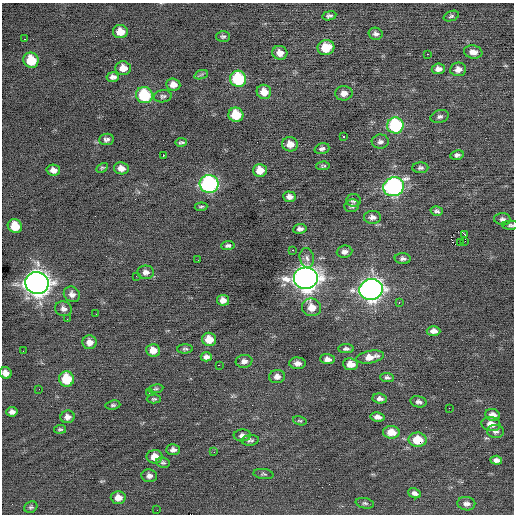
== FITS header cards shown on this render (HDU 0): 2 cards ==
NAXIS1  =                  512 / Axis length
NAXIS2  =                  512 / Axis length

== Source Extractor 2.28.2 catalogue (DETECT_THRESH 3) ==
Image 512 x 512 px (HDU 0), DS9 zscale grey, 1 PNG px = 1 image px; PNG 516 x 516 px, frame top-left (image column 1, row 512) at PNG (2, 3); each listed source drawn as its Kron ellipse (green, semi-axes under 4 px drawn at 4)
Background -0.0805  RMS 0.78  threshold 2.33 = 3 sigma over >= 5 px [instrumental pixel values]
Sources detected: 125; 2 with non-positive FLUX_AUTO (blend fragments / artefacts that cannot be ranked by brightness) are neither listed nor drawn; the other 123 listed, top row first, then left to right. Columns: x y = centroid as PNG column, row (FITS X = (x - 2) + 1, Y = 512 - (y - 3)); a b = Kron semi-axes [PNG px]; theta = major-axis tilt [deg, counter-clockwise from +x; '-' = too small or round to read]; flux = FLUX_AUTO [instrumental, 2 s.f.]
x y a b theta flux
329 16 7 4 10 130
451 16 8 5 21 100
120 32 7 6 - 610
376 34 7 6 - 160
223 36 7 5 0 110
24 39 3 2 - 110
326 48 8 7 - 1000
473 52 9 6 -9 320
280 53 7 7 - 380
427 54 3 2 - 140
31 60 8 7 - 1400
123 68 8 7 - 500
438 69 6 5 - 260
458 69 8 7 - 300
201 75 7 4 20 91
113 77 6 5 - 210
238 79 8 8 - 3200
173 84 7 6 - 340
264 92 7 7 - 540
344 93 8 7 - 310
144 95 8 8 - 2800
163 96 9 6 9 130
236 115 7 7 - 1400
440 116 9 6 16 160
395 125 8 8 - 4400
344 136 3 3 - 94
106 139 7 5 6 160
380 141 8 7 - 170
181 142 6 3 8 94
290 144 8 7 - 530
322 149 7 5 18 150
163 155 3 2 - 400
457 155 7 5 13 150
323 166 7 4 2 80
102 168 6 4 29 69
121 168 7 6 - 320
420 168 8 5 2 130
53 170 7 5 -12 260
260 170 7 6 - 600
209 184 9 9 - 9700
394 187 10 9 - 12000
289 197 6 5 - 260
353 200 7 6 - 120
352 206 7 6 - 150
201 207 6 3 6 72
437 211 6 4 -16 110
372 217 8 6 0 220
502 219 8 6 -6 160
511 225 8 4 -1 100
15 226 7 6 - 1000
300 229 7 5 9 180
465 235 3 2 - 180
465 241 2 2 - 32
461 243 3 2 - 33
228 246 6 4 5 120
293 250 3 2 - 150
344 252 8 6 6 220
307 258 10 7 -78 220
403 259 8 5 -4 150
198 260 2 2 - 23
146 272 8 7 - 250
136 276 2 2 - 75
306 278 12 11 - 41000
37 283 12 11 - 40000
371 290 11 10 - 27000
72 294 8 7 - 260
223 300 6 5 - 300
399 302 3 2 - 90
312 307 9 9 - 590
63 309 8 7 - 200
96 314 2 2 - 26
67 319 2 2 - 26
433 331 7 5 -1 280
209 339 7 6 - 680
89 342 7 7 - 330
185 349 8 4 1 100
346 349 8 4 0 140
153 350 7 6 - 480
23 351 2 2 - 23
206 357 5 4 - 180
370 357 14 6 11 530
327 359 7 5 -4 250
244 361 8 6 10 220
297 363 8 6 0 270
350 364 7 6 - 550
219 365 2 2 - 480
6 373 6 5 - 320
277 377 8 6 4 240
387 378 7 4 -5 120
66 379 7 7 - 1600
39 389 2 2 - 28
156 389 7 3 8 73
149 392 2 2 - 110
154 399 7 4 0 86
380 399 7 5 -6 190
419 402 8 5 -13 160
113 405 7 4 7 100
449 408 2 2 - 99
12 412 5 4 - 200
492 415 7 5 -7 290
67 417 7 6 - 240
378 417 7 4 -8 260
300 421 7 4 -16 75
491 424 9 7 -11 470
60 429 6 4 6 78
495 431 8 6 -2 170
391 432 8 6 -5 670
242 435 8 6 1 230
250 440 9 5 6 140
418 440 9 7 -2 1200
173 450 7 5 3 210
214 452 2 2 - 91
155 457 8 7 - 530
496 460 6 4 -6 180
163 463 7 5 -9 100
263 474 10 5 -6 100
149 476 8 6 -7 200
415 493 7 4 -21 170
118 498 7 6 - 440
365 503 9 5 -11 120
466 504 9 6 -8 220
31 507 7 5 27 100
157 510 2 2 - 36
At the frame edge (FLAGS 8, measured only in part): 2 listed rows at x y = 511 225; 6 373
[2 non-positive-flux detections neither listed nor drawn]